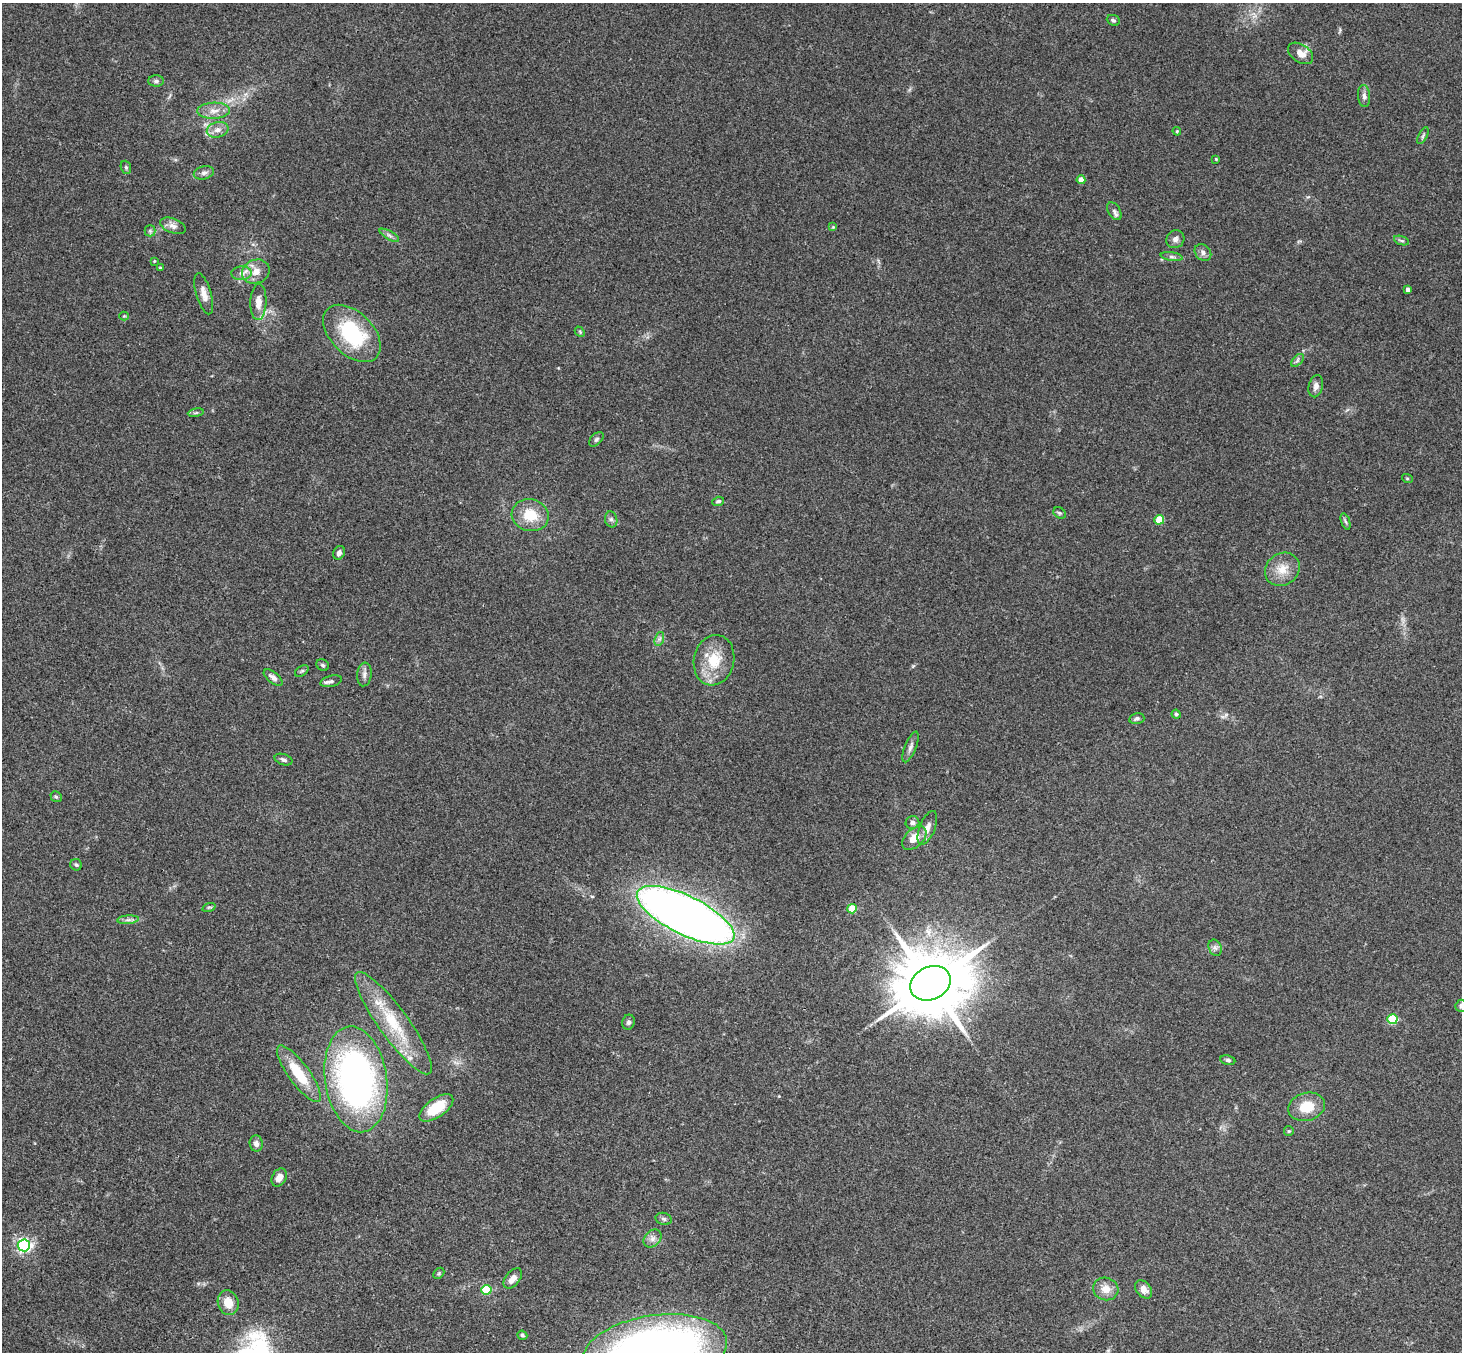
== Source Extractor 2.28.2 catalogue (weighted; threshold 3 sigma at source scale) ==
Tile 7 of 4 x 4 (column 3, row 2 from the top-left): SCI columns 2976-4435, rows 3033-4382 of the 5947 x 5928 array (HDU 1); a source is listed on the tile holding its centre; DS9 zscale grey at full resolution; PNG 1464 x 1354 px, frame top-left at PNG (2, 3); each listed source drawn as its Kron ellipse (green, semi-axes under 4 px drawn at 4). Shown black and unused: <1% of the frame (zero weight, under 3 of 4 exposures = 6% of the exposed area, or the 3 px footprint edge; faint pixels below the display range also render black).
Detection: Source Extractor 2.28.2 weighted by HDU 2 'WHT'; one run over the whole footprint, this tile lists its part. Background 0.18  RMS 0.0079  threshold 0.0357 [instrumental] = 3 sigma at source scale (4.5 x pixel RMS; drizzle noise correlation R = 1.50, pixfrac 1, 0.05/0.05 arcsec/px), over >= 5 px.
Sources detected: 91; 2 inside a brighter listed object's ellipse — not listed separately; the other 89 listed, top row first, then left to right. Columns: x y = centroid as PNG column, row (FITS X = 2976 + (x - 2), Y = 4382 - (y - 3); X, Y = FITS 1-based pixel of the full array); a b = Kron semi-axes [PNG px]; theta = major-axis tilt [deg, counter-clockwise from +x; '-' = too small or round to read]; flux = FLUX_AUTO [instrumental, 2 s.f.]
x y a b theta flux
1113 20 7 5 -23 1.6
1300 53 14 8 -35 7.4
156 81 7 5 0 2.1
1364 96 11 6 -86 3
214 111 16 8 3 7
218 130 11 7 16 5.1
1177 131 4 4 - 0.98
1423 136 9 4 63 1.5
1216 159 4 4 - 0.68
126 167 7 5 -70 1.4
204 173 10 6 15 2.8
1081 180 4 4 - 6.5
1114 211 10 6 -57 2.5
173 226 13 7 -22 4.2
833 227 4 4 - 0.92
150 231 5 5 - 1.5
389 235 11 3 -29 2.1
1175 239 9 8 - 3.4
1402 241 8 3 -19 1.5
1203 252 9 7 -45 3.1
1172 257 11 4 -9 2
154 261 3 3 - 0.71
160 268 3 2 - 0.88
256 272 14 11 21 9.1
242 273 10 6 2 3.8
1408 290 4 3 - 2.5
204 294 21 7 -74 6.4
258 302 18 8 87 7.9
124 316 4 4 - 0.82
580 332 6 4 -48 1.1
352 333 34 21 -45 65
1297 360 8 4 46 1.8
1316 386 11 7 77 4
196 413 8 4 9 1.3
596 439 9 5 45 1.8
1407 478 5 3 - 0.77
718 501 6 4 18 1.5
1060 513 7 5 -33 1.4
530 515 19 16 -13 20
611 519 8 6 -74 2.2
1159 520 5 4 - 24
1345 521 8 3 -71 1.5
339 553 7 5 66 2.9
1282 569 18 15 37 13
659 639 7 4 71 2
714 660 25 20 77 25
323 665 6 5 - 1.5
302 671 8 5 35 1.4
364 674 12 7 83 3.5
273 677 11 5 -38 3.3
331 681 11 5 14 2.6
1176 714 4 4 - 2
1137 719 7 5 14 2.1
910 747 16 5 68 3.4
283 760 9 5 -17 2.4
56 797 6 5 - 1.5
912 823 7 6 - 2.6
927 828 18 7 68 5.8
914 838 14 9 44 11
76 865 6 5 - 1.5
209 907 7 4 18 1
852 909 5 4 - 24
686 915 53 19 -26 900
128 920 11 4 4 2.6
1215 948 8 6 -68 2.5
930 983 21 16 27 7900
1461 1006 6 5 - 2.3
1392 1019 5 5 - 44
628 1022 7 6 - 2.2
393 1023 62 14 -54 42
1228 1060 7 5 -10 1.5
299 1074 34 10 -54 28
356 1079 53 31 -82 280
1307 1107 19 14 14 18
436 1108 20 9 34 25
1289 1131 5 4 - 0.93
256 1143 8 6 -85 3.3
279 1177 9 7 62 5.8
664 1219 8 6 -16 2.1
652 1239 10 8 46 3.9
24 1245 6 6 - 210
439 1273 6 4 46 1.2
513 1278 12 7 51 6
1106 1289 13 11 -18 8.5
1144 1289 10 7 -50 5.1
486 1290 5 5 - 39
228 1303 12 10 -72 12
522 1335 5 4 - 1.4
655 1351 73 35 9 580
Isophote crosses this tile's border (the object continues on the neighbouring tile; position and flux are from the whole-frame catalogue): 2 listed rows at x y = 1461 1006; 655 1351